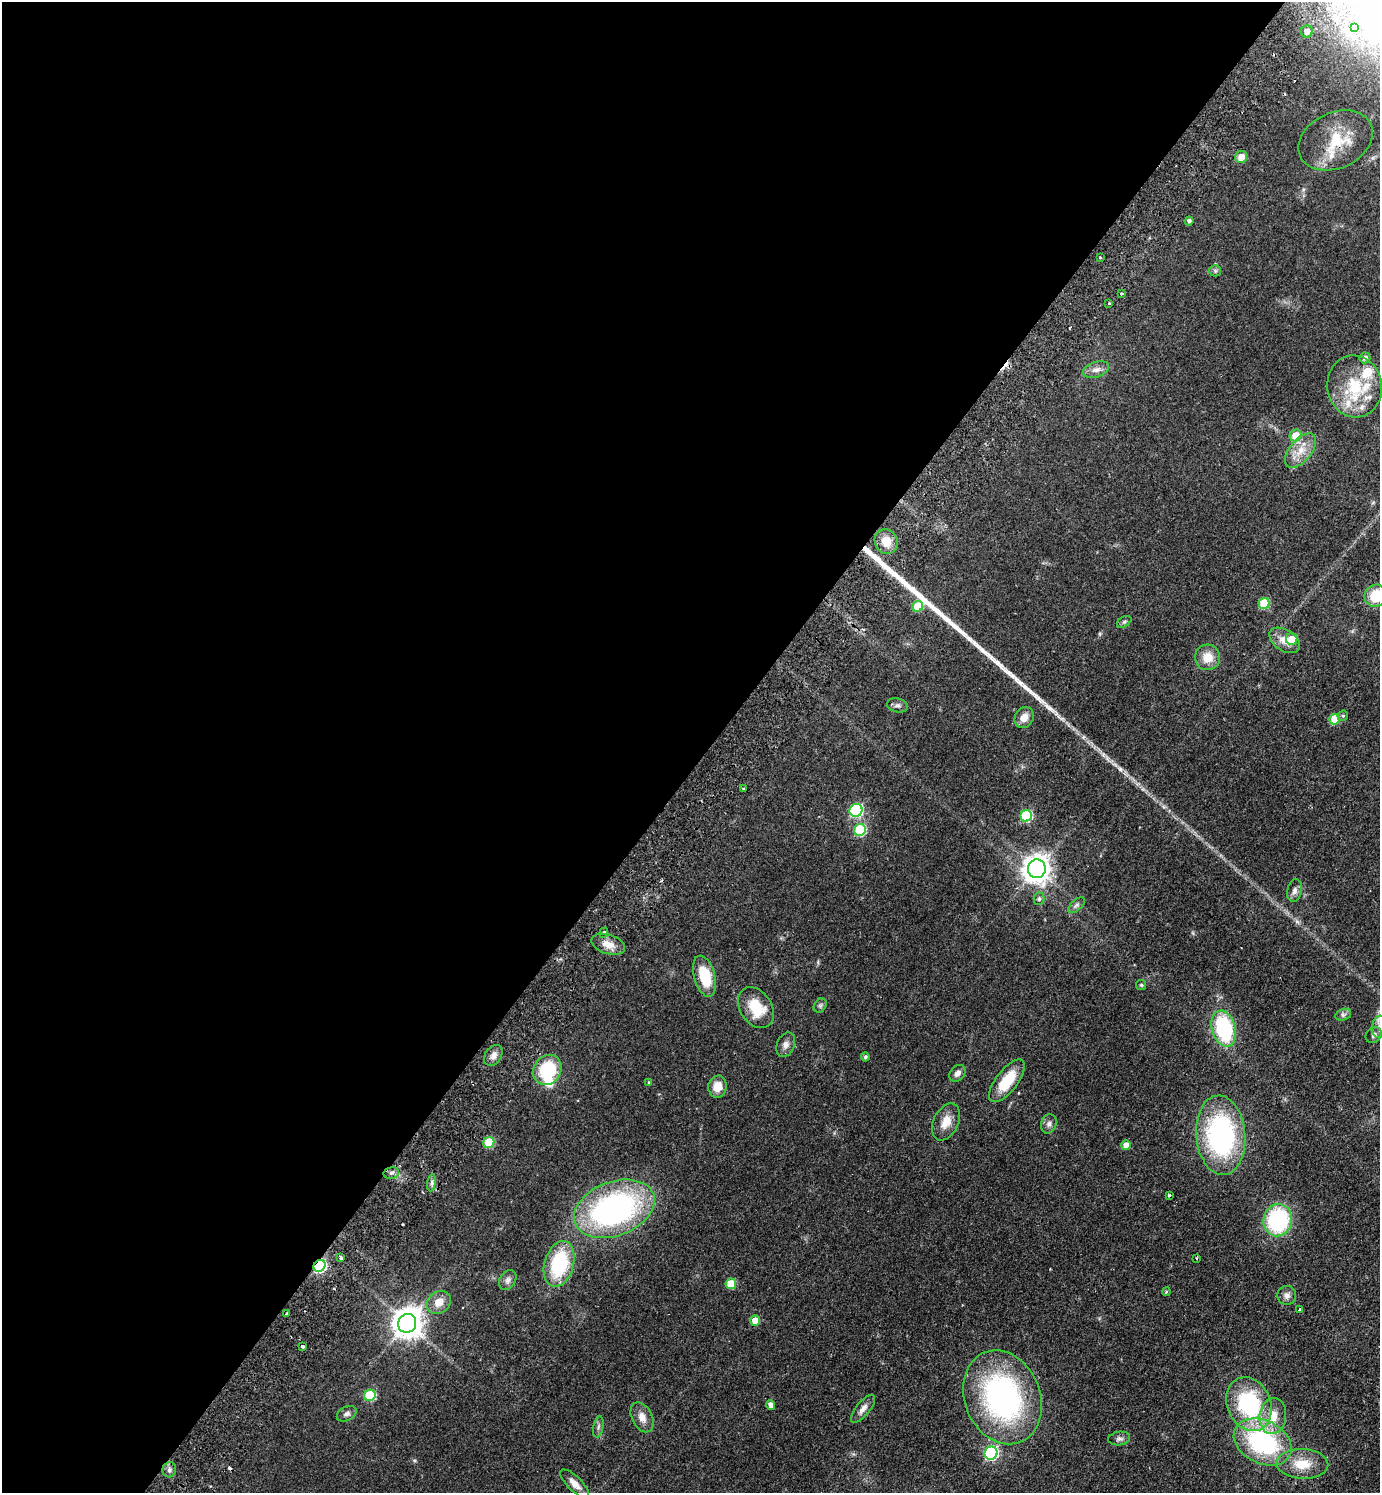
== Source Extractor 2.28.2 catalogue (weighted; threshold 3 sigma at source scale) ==
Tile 5 of 4 x 4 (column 1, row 2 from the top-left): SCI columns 343-1720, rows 3024-4514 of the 6059 x 6046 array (HDU 1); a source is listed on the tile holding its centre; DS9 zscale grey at full resolution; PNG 1382 x 1495 px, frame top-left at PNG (2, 2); each listed source drawn as its Kron ellipse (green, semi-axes under 4 px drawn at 4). Shown black and unused: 52% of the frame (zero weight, under 2 of 3 exposures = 3% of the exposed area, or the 3 px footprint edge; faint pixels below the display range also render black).
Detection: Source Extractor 2.28.2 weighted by HDU 2 'WHT'; one run over the whole footprint, this tile lists its part. Background 0.0488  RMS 0.0049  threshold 0.0222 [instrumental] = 3 sigma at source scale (4.5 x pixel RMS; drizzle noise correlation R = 1.50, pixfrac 1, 0.05/0.05 arcsec/px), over >= 5 px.
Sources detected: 103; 4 cosmic-ray / hot-pixel residue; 1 long thin detection or spike segment (spike, bleed or trail) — neither listed nor drawn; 7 inside a brighter listed object's ellipse — not listed separately; the other 91 listed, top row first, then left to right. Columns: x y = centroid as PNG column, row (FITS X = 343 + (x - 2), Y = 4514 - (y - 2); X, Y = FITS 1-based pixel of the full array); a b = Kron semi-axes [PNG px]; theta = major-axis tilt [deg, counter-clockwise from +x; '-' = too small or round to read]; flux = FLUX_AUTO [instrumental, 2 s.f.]
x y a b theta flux
1355 27 3 3 - 0.88
1307 31 6 6 - 3.6
1336 140 39 28 25 22
1241 157 6 6 - 4.9
1189 221 4 4 - 1.3
1100 257 3 3 - 0.67
1215 271 6 6 - 0.85
1122 294 3 3 - 1.1
1109 303 3 3 - 0.59
1365 358 5 5 - 1.6
1096 370 13 7 17 2.9
1355 386 31 27 -80 25
1296 435 6 6 - 9.9
1301 451 20 11 50 7.4
886 542 13 11 -63 7.1
1376 596 11 11 - 12
1264 603 5 5 - 24
918 606 6 5 - 17
1124 622 8 5 30 0.83
1292 639 6 6 - 8.3
1285 640 17 10 -33 5.5
1208 657 13 12 - 6.8
897 705 10 7 -11 1.5
1343 716 5 5 - 0.72
1024 718 11 9 61 4.2
1335 719 5 5 - 15
743 789 3 2 - 0.55
856 810 7 6 - 59
1026 816 6 5 - 37
860 830 6 5 - 36
1037 869 9 9 - 520
1294 891 11 7 78 2
1039 899 6 5 - 0.95
1076 905 10 5 43 1.4
604 933 5 4 - 0.68
608 944 17 9 -18 5.2
705 976 21 10 -74 16
1141 985 5 5 - 0.63
820 1006 7 6 - 1.1
756 1008 22 15 -56 15
1343 1015 8 5 15 1.2
1379 1027 11 7 82 2.5
1224 1029 18 12 -74 44
1374 1035 8 7 - 1.7
786 1045 13 8 67 2.5
493 1055 11 8 57 2.9
865 1057 4 3 - 0.9
547 1070 16 13 57 25
957 1073 9 7 50 2.3
1007 1081 25 11 52 14
649 1082 3 3 - 0.44
717 1087 11 9 82 6.3
946 1122 19 12 64 6.4
1049 1124 10 7 73 1.9
1221 1135 40 24 -85 89
489 1143 6 5 - 19
1126 1145 5 4 - 5.3
391 1173 8 6 13 1.7
432 1183 8 4 82 1.2
1169 1195 3 3 - 0.97
614 1209 42 27 21 120
1278 1220 16 14 76 53
341 1257 3 3 - 2
1196 1258 3 2 - 0.48
559 1264 23 14 74 32
319 1266 6 5 - 61
508 1280 10 8 56 1.9
731 1284 5 5 - 12
1166 1292 4 3 - 0.46
1287 1295 9 9 - 2.3
439 1302 13 10 38 5.3
1300 1309 4 3 - 0.41
287 1314 3 3 - 0.88
755 1321 5 5 - 6.6
407 1323 9 9 - 690
303 1346 3 3 - 1.6
370 1395 6 5 - 27
1002 1397 48 37 -68 110
1249 1404 28 21 -66 48
771 1405 4 4 - 3.2
863 1409 17 7 51 2.8
347 1414 10 7 26 1.8
1273 1416 18 13 83 9.1
642 1417 16 10 -64 4.2
598 1427 11 5 78 1.3
1119 1438 11 7 8 1.6
1263 1442 30 21 -27 63
991 1453 7 6 - 77
1302 1464 26 15 -3 11
169 1470 7 6 - 1.7
575 1484 19 7 -45 4.1
Overlapping masked pixels (flux is a lower limit): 2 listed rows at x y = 1336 140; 319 1266
Isophote crosses this tile's border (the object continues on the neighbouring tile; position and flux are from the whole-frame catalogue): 2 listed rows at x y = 1376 596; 1379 1027